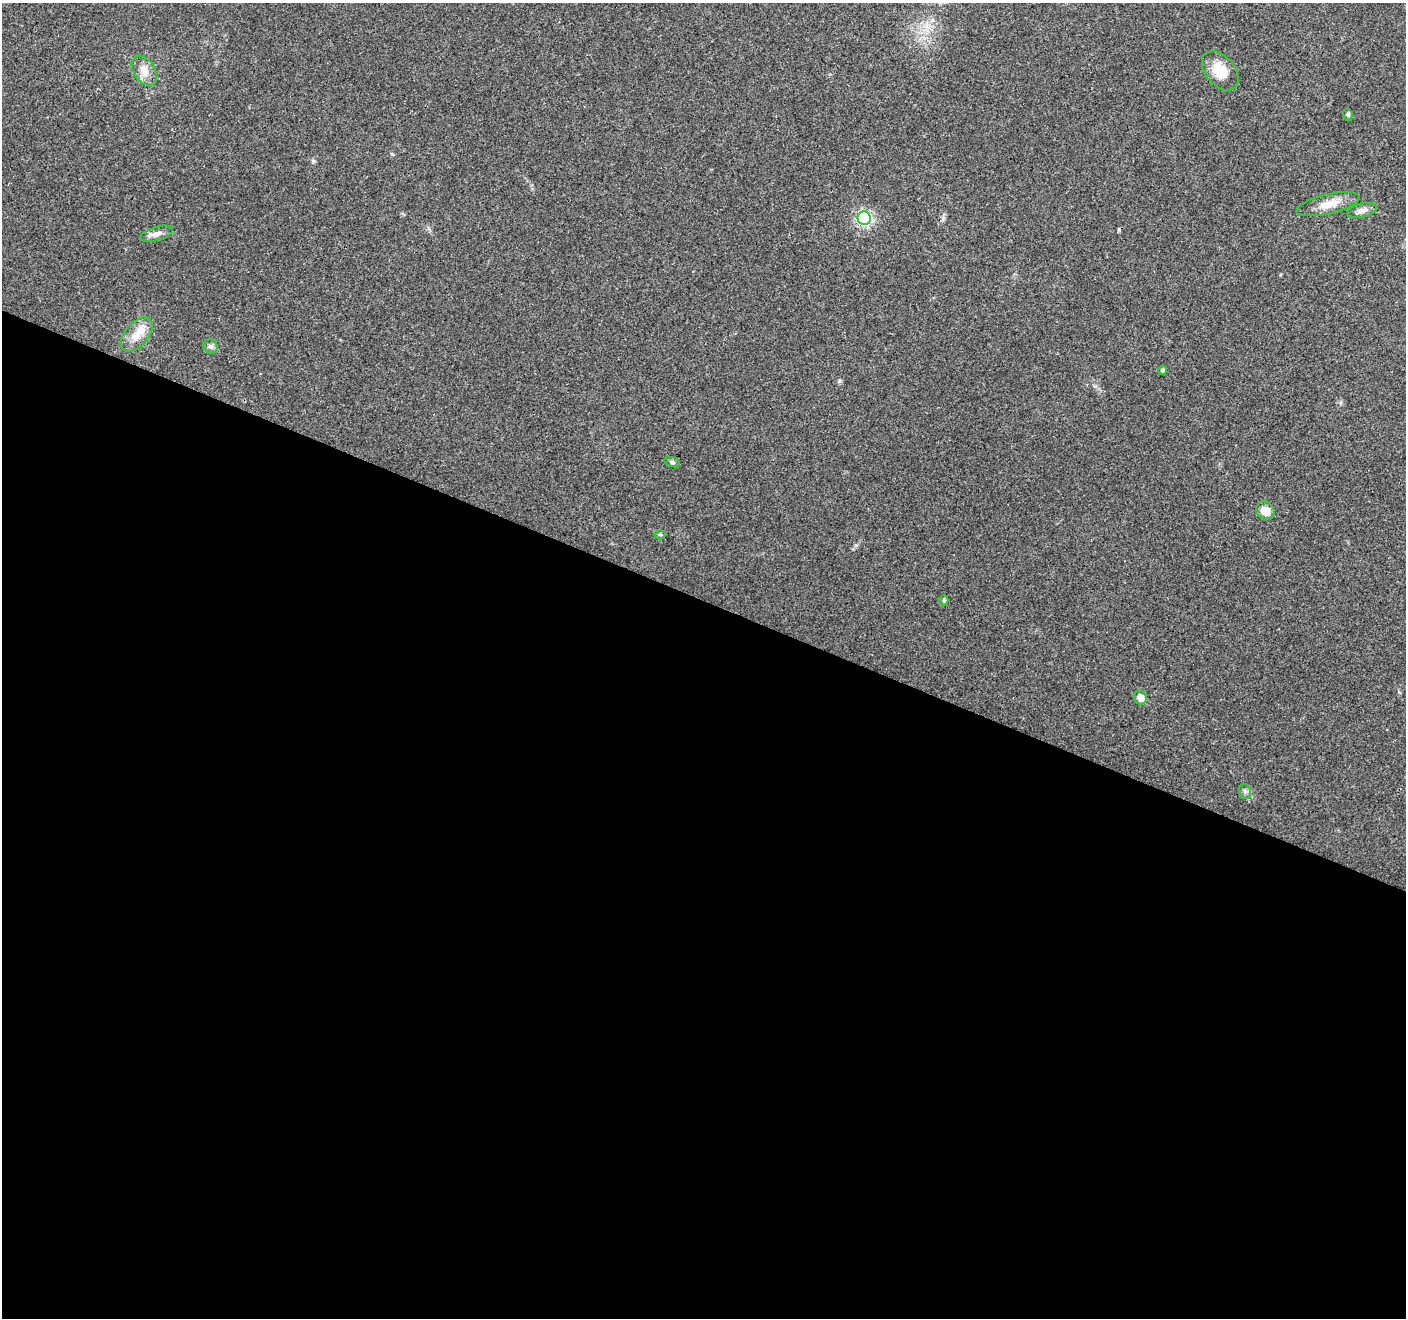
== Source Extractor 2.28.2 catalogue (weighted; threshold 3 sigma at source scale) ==
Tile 14 of 4 x 4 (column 2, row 4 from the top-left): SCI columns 1412-2815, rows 211-1526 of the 5633 x 5752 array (HDU 1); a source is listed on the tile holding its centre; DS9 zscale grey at full resolution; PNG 1408 x 1320 px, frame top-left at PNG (2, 3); each listed source drawn as its Kron ellipse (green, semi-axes under 4 px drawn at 4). Shown black and unused: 55% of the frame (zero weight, under 3 of 4 exposures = <1% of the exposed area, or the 3 px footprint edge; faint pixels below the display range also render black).
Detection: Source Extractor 2.28.2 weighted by HDU 2 'WHT'; one run over the whole footprint, this tile lists its part. Background 0.0481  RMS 0.0039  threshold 0.0174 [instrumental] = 3 sigma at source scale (4.5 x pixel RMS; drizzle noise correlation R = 1.50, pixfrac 1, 0.0396/0.0396 arcsec/px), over >= 5 px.
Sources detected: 17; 1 inside a brighter listed object's ellipse — not listed separately; the other 16 listed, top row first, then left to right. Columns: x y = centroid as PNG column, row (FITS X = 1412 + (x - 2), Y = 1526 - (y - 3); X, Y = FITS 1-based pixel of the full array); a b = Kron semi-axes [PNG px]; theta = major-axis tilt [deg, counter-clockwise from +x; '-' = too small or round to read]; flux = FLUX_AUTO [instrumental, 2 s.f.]
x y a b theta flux
144 71 16 10 -57 3.9
1220 71 22 14 -50 8.9
1348 114 6 4 -77 0.66
1328 204 32 9 13 6.2
1362 210 15 7 13 2.1
864 218 7 6 - 87
157 234 17 7 16 2.4
137 335 20 11 48 5.5
211 346 7 7 - 1.2
1163 370 4 4 - 0.85
672 462 8 5 -16 0.8
1265 511 10 8 -43 4.2
660 534 6 4 -1 0.52
944 600 5 4 - 0.6
1140 697 7 6 - 3.6
1245 791 8 6 -70 1
Unlisted compact peaks at least as high as the median listed source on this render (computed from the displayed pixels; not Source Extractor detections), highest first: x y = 839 381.